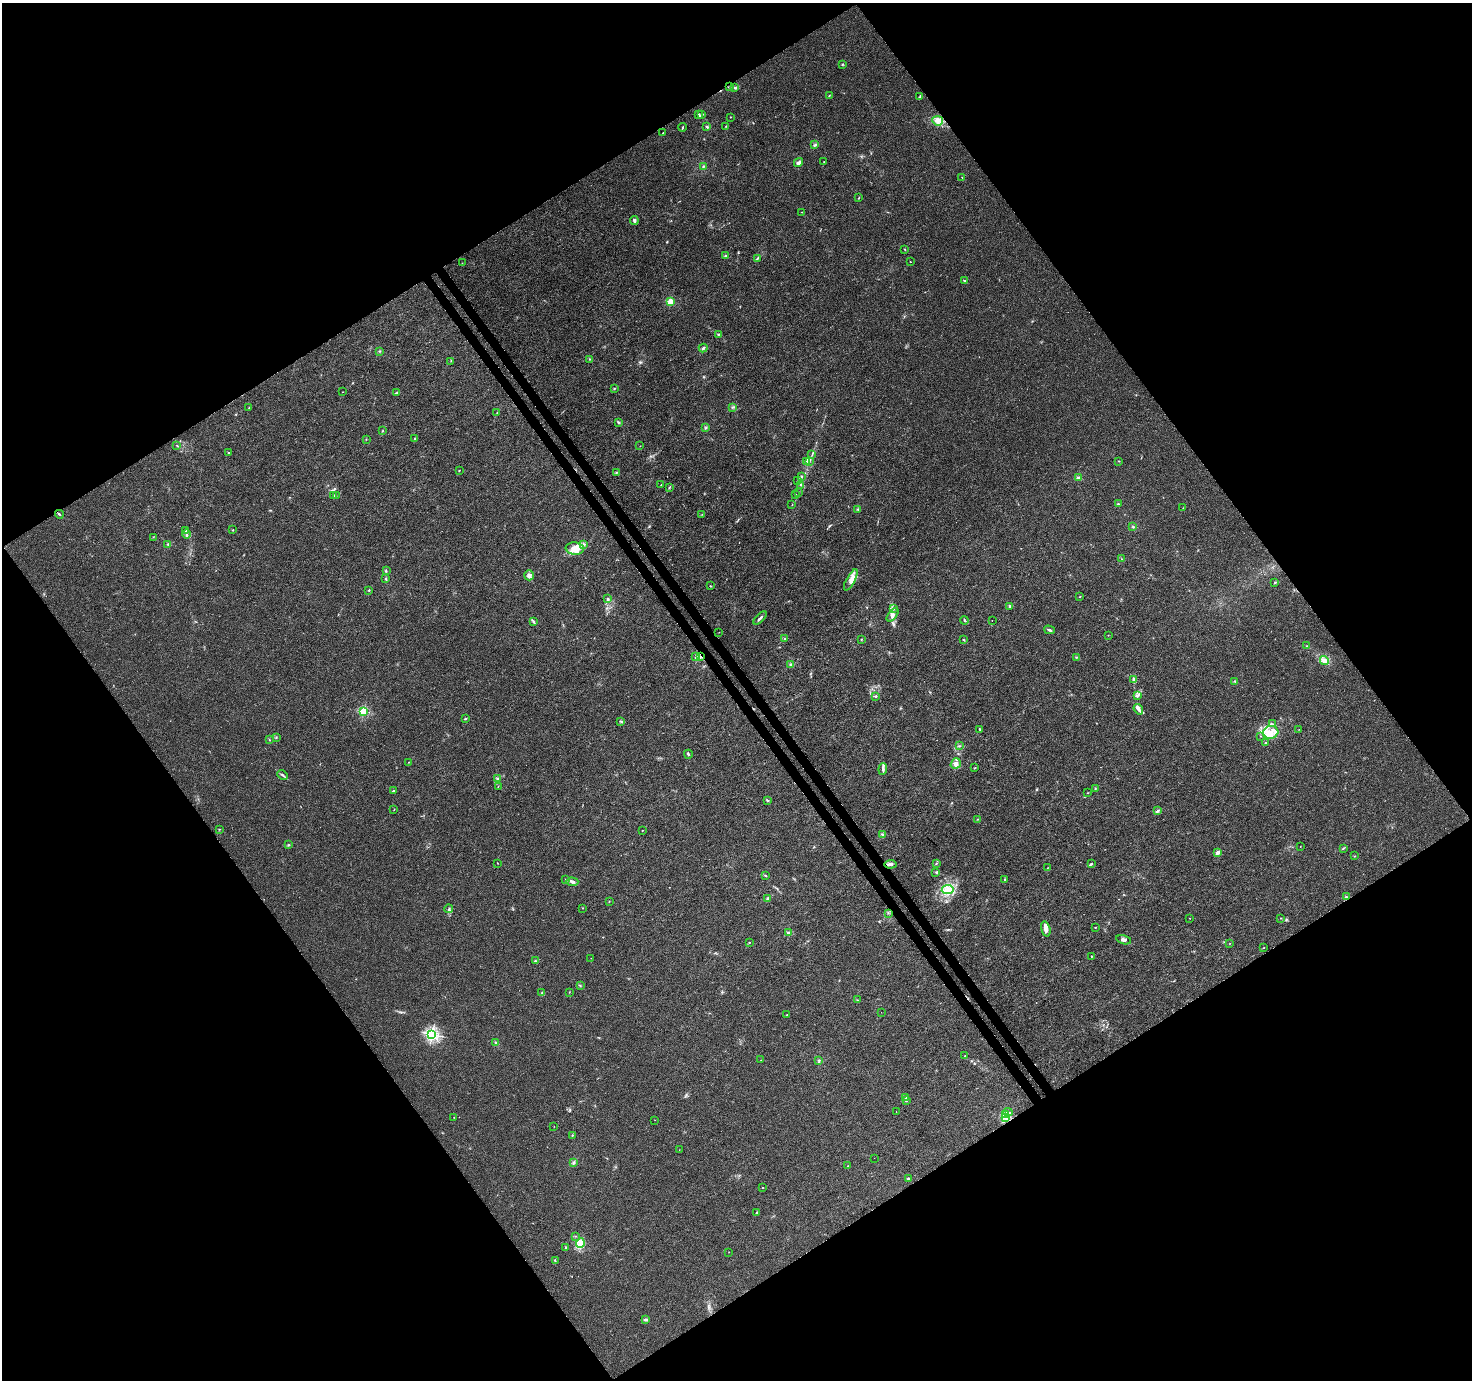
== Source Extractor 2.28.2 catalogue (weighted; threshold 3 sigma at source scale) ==
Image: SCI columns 50-5928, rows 158-5669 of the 5982 x 5889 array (HDU 1 of 3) = the unmasked area's bounding box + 8 px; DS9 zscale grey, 4 x 4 block average (1 PNG px = mean of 4 x 4 image px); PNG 1474 x 1382 px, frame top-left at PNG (2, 3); each listed source drawn as its Kron ellipse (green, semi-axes under 4 px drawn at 4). Shown black and unused: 50% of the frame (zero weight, under 3 of 4 exposures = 5% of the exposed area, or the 3 px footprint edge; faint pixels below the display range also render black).
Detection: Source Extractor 2.28.2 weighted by HDU 2 'WHT'. Background 0.00969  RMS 0.0027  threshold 0.0121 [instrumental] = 3 sigma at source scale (4.5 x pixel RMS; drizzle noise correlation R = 1.50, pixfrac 1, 0.0396/0.0396 arcsec/px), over >= 5 px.
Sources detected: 239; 1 too faint to see at this stretch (4 x 4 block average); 1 cosmic-ray / hot-pixel residue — neither listed nor drawn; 7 coinciding with a brighter row at this scale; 21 inside a brighter listed object's ellipse — not listed separately; the other 209 listed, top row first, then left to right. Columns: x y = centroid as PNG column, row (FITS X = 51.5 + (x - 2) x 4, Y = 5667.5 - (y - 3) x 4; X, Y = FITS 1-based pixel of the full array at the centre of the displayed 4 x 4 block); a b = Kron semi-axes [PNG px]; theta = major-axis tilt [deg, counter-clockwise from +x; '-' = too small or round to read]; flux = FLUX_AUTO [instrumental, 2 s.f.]
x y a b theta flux
842 64 3 2 - 1.1
729 87 4 2 - 0.94
735 88 4 3 - 2.1
829 95 2 2 - 0.67
919 97 3 2 - 1.4
699 115 3 2 - 2.2
702 115 4 2 - 1.8
730 117 2 2 - 0.68
938 121 5 4 - 7
726 126 2 2 - 0.51
683 127 4 2 - 1.4
707 127 3 2 - 2
663 133 2 2 - 1.4
815 145 3 2 - 2.3
824 162 2 2 - 0.43
798 163 5 3 - 4.8
703 166 3 2 - 1.6
962 177 2 2 - 0.54
859 198 2 2 - 0.84
801 212 2 2 - 0.44
634 220 4 2 - 3.5
905 249 2 2 - 0.71
725 256 2 2 - 1.5
758 258 2 2 - 1.1
910 262 2 2 - 0.67
462 263 2 2 - 0.51
964 281 2 2 - 1.4
671 301 2 2 - 77
718 334 2 2 - 0.88
703 348 4 2 - 2.6
380 351 2 2 - 0.98
589 359 2 2 - 0.52
451 361 2 2 - 0.69
614 389 2 2 - 0.93
343 392 2 2 - 0.44
397 393 3 2 - 1.5
733 407 2 2 - 1.2
249 408 2 2 - 0.58
497 413 3 2 - 1.1
618 422 3 2 - 1.5
705 428 2 2 - 0.9
382 431 2 2 - 0.93
366 439 2 2 - 0.74
415 439 3 2 - 1
177 446 2 2 - 0.49
640 446 2 2 - 0.32
229 453 2 2 - 4.1
812 455 3 2 - 1.3
807 461 2 2 - 20
809 461 2 2 - 1.2
1119 461 2 2 - 0.82
459 470 2 2 - 0.77
616 472 2 2 - 0.95
801 476 3 2 - 1.4
1078 478 3 3 - 2.2
798 481 2 2 - 0.59
661 485 2 2 - 0.71
800 485 2 2 - 1.4
669 488 2 2 - 0.78
799 492 2 2 - 0.46
336 495 2 2 - 0.98
796 495 3 2 - 1.3
334 496 2 2 - 0.59
792 504 2 2 - 0.47
1118 504 2 2 - 1.4
1183 508 2 2 - 0.39
858 509 2 2 - 1.1
59 514 4 2 - 1.6
702 514 2 2 - 0.65
1133 527 2 2 - 0.89
185 530 3 2 - 1
233 530 3 2 - 0.69
186 534 5 2 - 3.4
153 537 2 2 - 0.49
168 544 2 2 - 1.1
584 544 4 3 - 2.7
575 548 9 6 -7 15
1121 559 2 2 - 0.41
386 571 2 2 - 0.9
529 575 5 5 - 6.1
385 578 2 2 - 0.91
851 580 12 4 62 12
1275 583 2 2 - 1.1
710 586 2 2 - 0.7
369 590 2 2 - 3.3
1080 596 2 2 - 0.59
607 599 3 2 - 1.7
1010 606 3 2 - 1.8
893 609 2 2 - 0.82
893 615 8 3 50 4.9
760 618 8 2 45 3.8
964 620 4 2 - 1.8
992 620 2 2 - 0.31
534 621 4 2 - 1.9
1049 630 5 2 - 2.9
719 632 2 2 - 0.34
1108 635 2 2 - 0.48
785 639 2 2 - 0.92
861 639 2 2 - 0.74
963 640 2 2 - 1
1307 646 2 2 - 0.81
696 657 3 2 - 1
701 657 2 2 - 1.7
1076 657 2 2 - 0.89
1324 661 4 3 - 8.6
790 664 2 2 - 1.4
1134 679 3 3 - 2
1235 681 2 2 - 1.2
1138 695 4 2 - 1.2
876 696 2 2 - 0.82
1138 709 5 3 - 5.2
364 711 2 2 - 140
465 719 2 2 - 1.5
621 721 3 2 - 0.72
1272 724 3 2 - 1.5
980 729 2 2 - 1.6
1299 729 2 2 - 0.34
1271 732 7 6 - 14
1261 736 2 2 - 0.74
276 737 2 2 - 0.82
269 740 2 2 - 0.69
1266 743 2 2 - 0.53
959 746 2 2 - 1.1
688 754 4 2 - 2.7
408 762 2 2 - 0.48
956 764 5 4 - 8.1
974 768 2 2 - 0.98
883 769 6 2 84 3.3
282 775 6 2 -37 2.4
498 778 3 2 - 1.9
498 786 2 2 - 0.54
1095 788 2 2 - 0.58
393 791 2 2 - 2.5
1088 793 2 2 - 0.47
768 800 3 2 - 1.7
394 809 2 2 - 0.68
1157 811 4 2 - 2.3
978 819 2 2 - 0.76
219 829 2 2 - 0.58
642 830 2 2 - 0.92
882 834 3 2 - 1.5
288 845 2 2 - 1.1
1300 846 2 2 - 0.55
1343 848 3 2 - 1.4
1218 852 3 2 - 6.7
1354 856 2 2 - 0.61
497 863 2 2 - 0.49
936 863 2 2 - 0.76
890 864 6 2 4 7.6
1091 864 2 2 - 2.8
1047 868 2 2 - 0.4
936 872 3 2 - 1.3
765 875 3 2 - 1.3
565 879 2 2 - 0.66
1005 880 2 2 - 1.1
572 882 6 3 -3 4.2
948 890 6 4 7 8.9
1346 897 3 2 - 1.5
768 898 3 2 - 1.5
609 901 2 2 - 0.43
583 908 2 2 - 0.44
449 909 4 2 - 1.6
888 913 2 2 - 0.76
1190 918 2 2 - 0.46
1281 918 2 2 - 0.47
1096 927 2 2 - 0.56
1046 929 8 4 -75 7
788 933 3 3 - 3.9
1124 940 8 3 -14 4.8
749 942 2 2 - 0.53
1230 944 2 2 - 0.41
1264 947 2 2 - 0.55
1091 956 2 2 - 0.8
591 958 2 2 - 0.32
535 960 2 2 - 0.79
580 985 2 2 - 1
569 992 2 2 - 0.44
542 993 3 2 - 1.4
857 1000 2 2 - 0.58
881 1012 2 2 - 0.35
787 1015 2 2 - 0.62
432 1034 2 2 - 340
496 1043 3 2 - 1.4
965 1056 2 2 - 1.3
761 1060 2 2 - 0.63
819 1060 3 2 - 1.3
906 1098 2 2 - 1.1
906 1100 2 2 - 3.7
896 1112 2 2 - 0.86
1008 1112 5 2 - 3
1005 1114 4 2 - 2.8
454 1117 2 2 - 0.34
1006 1117 3 3 - 12
655 1120 2 2 - 0.38
554 1126 2 2 - 0.36
572 1135 2 2 - 1.3
679 1150 2 2 - 0.44
874 1158 2 2 - 0.36
574 1162 3 2 - 2.1
847 1166 2 2 - 0.44
908 1179 2 2 - 14
762 1187 2 2 - 1.6
757 1213 3 2 - 1.5
575 1236 2 2 - 0.49
580 1243 5 3 - 6.3
565 1248 2 2 - 0.96
729 1252 2 2 - 0.44
555 1261 3 2 - 1.2
645 1320 4 2 - 3.2
Overlapping masked pixels (flux is a lower limit): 2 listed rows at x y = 701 657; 890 864
Diffuse or blended objects may show on this block-average render without a row.